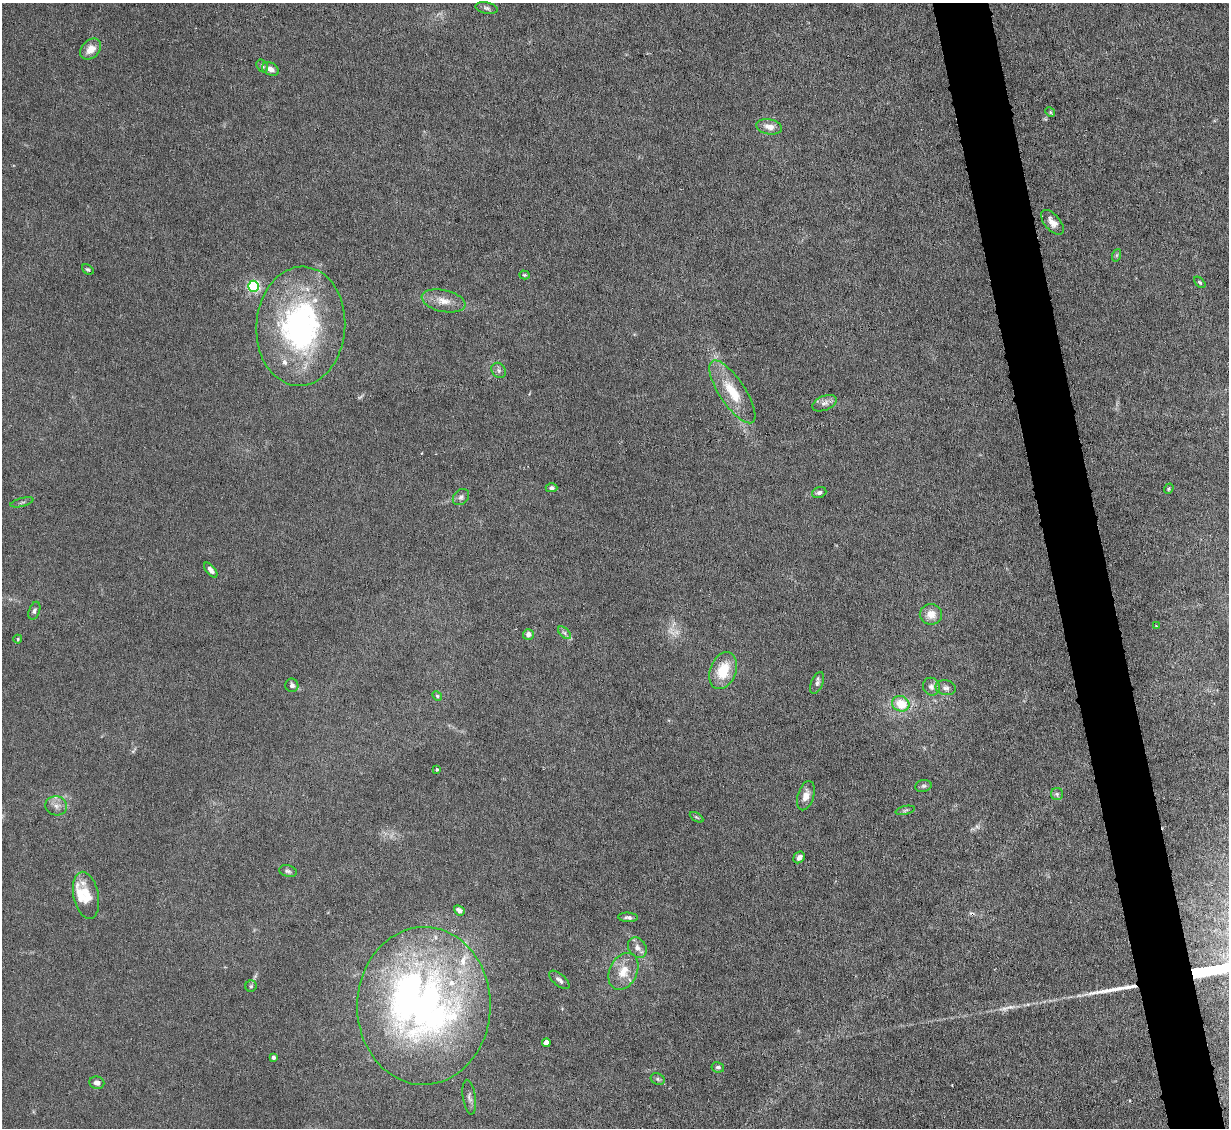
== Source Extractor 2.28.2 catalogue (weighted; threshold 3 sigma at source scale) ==
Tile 6 of 4 x 4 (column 2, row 2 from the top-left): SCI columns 1229-2455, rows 2502-3627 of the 4910 x 4886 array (HDU 1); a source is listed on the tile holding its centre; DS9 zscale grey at full resolution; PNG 1231 x 1130 px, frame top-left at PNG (2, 3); each listed source drawn as its Kron ellipse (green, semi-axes under 4 px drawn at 4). Shown black and unused: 5% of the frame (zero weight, under 4 of 8 exposures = <1% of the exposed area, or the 3 px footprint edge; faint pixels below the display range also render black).
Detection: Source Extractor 2.28.2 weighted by HDU 2 'WHT'; one run over the whole footprint, this tile lists its part. Background 0.0668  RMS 0.0031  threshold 0.0126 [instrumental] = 3 sigma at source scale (4.09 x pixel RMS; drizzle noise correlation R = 1.36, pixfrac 0.8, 0.05/0.05 arcsec/px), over >= 5 px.
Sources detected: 69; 2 too faint to see at this stretch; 1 inside a brighter object's white glare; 1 cosmic-ray / hot-pixel residue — neither listed nor drawn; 6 inside a brighter listed object's ellipse — not listed separately; the other 59 listed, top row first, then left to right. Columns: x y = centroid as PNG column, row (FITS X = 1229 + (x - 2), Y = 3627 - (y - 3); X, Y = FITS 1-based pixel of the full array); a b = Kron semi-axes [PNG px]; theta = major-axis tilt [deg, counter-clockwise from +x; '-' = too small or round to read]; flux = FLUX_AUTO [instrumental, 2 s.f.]
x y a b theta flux
486 8 11 5 -10 0.83
91 49 12 9 45 3.2
262 66 7 5 -53 0.67
270 69 9 6 -26 1.8
1050 112 5 4 - 0.35
769 127 13 7 -11 2.4
1052 222 15 7 -49 2.4
1117 255 6 4 71 0.47
88 269 6 4 -36 0.44
524 275 5 4 - 0.33
1200 282 7 4 -45 0.41
254 286 5 5 - 47
443 301 22 10 -12 3.5
301 326 60 44 87 65
499 370 8 6 -48 0.81
732 392 37 13 -56 9
824 403 13 7 22 1.5
551 488 6 4 0 0.61
1169 489 5 4 - 0.37
819 492 7 5 19 0.86
461 497 9 7 44 0.94
22 502 12 3 15 0.51
211 570 9 4 -50 1.1
34 611 9 5 71 0.76
931 614 11 10 - 3.2
1156 626 3 3 - 0.17
564 633 8 4 -45 0.72
528 634 5 5 - 1.5
18 639 4 4 - 0.33
723 671 19 13 69 8.1
817 683 12 6 68 1.1
292 685 7 6 - 0.94
931 687 9 8 - 1.3
946 688 10 7 -12 1.1
437 696 5 4 - 0.39
901 704 9 7 -21 6
437 770 3 3 - 0.4
923 786 8 6 14 0.72
1057 794 6 6 - 0.68
806 796 15 8 73 2.4
56 806 11 9 -12 1.8
905 810 10 4 13 0.58
696 817 7 3 -31 0.37
799 857 6 5 - 1.3
288 871 9 5 -15 0.66
86 895 24 12 -78 5.2
459 910 6 4 -40 1.3
628 917 10 4 -3 0.79
637 948 11 8 -55 1.6
623 971 19 13 64 5.3
559 980 12 6 -40 1.1
251 986 5 5 - 0.51
424 1006 79 66 88 150
546 1043 4 4 - 2.6
273 1057 4 3 - 0.76
718 1067 6 5 - 0.72
658 1079 7 5 -24 0.63
97 1083 7 6 - 1.5
469 1097 17 6 -82 1.3